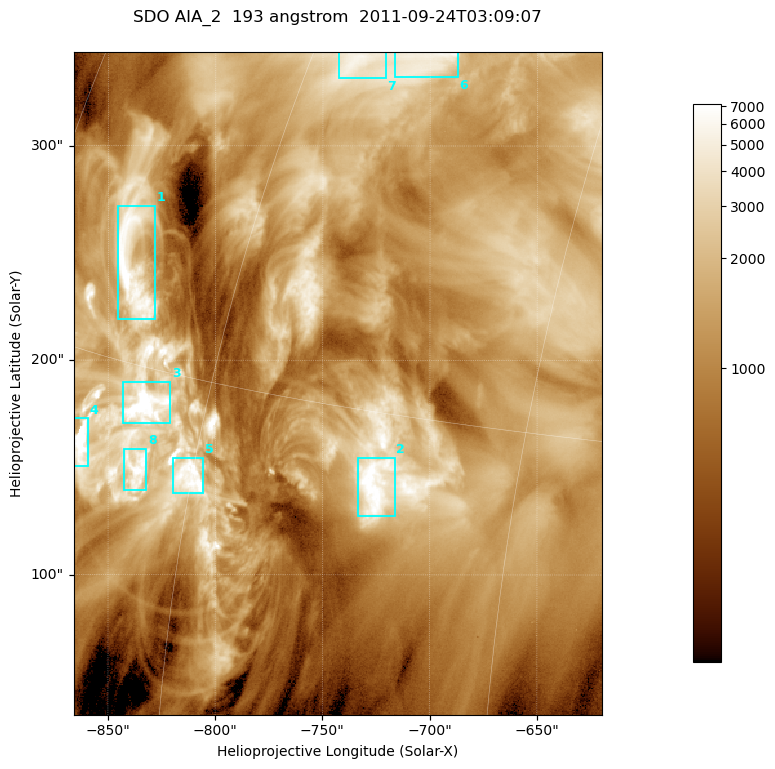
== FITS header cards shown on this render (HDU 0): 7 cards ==
TELESCOP= 'SDO     '           /
INSTRUME= 'AIA_2   '           /
WAVELNTH=                  193 /
WAVEUNIT= 'angstrom'           /
DATE-OBS= '2011-09-24T03:09:07.84' /
CTYPE1  = 'HPLN-TAN'           /
CTYPE2  = 'HPLT-TAN'           /

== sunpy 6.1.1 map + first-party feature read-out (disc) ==
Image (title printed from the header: SDO AIA_2  193 angstrom  2011-09-24T03:09:07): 410 x 514 px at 0.601 arcsec/px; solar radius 956 arcsec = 1592 px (partial field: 2.6% of the solar disc is inside the frame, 100% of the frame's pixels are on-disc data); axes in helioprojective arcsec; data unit not stated in the header (colour bar unlabelled)
Pointing: header CRPIX1/2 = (2043.81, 2047.21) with CRVAL1/2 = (0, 0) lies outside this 410 x 514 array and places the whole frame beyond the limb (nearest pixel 1.41 R_sun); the SolarSoft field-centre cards XCEN/YCEN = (-742.9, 189.2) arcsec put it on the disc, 1316 arcsec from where CRPIX/CRVAL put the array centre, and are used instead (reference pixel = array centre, CRVAL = XCEN/YCEN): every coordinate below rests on XCEN/YCEN
Orientation: roll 0.0565 deg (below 1 deg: not rotated)
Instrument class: DISC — disc imager (sunpy class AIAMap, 193 A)
Bright regions (active regions / flare kernels): reference = the on-disc median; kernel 3 px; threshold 5 sigma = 3422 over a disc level ~1209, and >= 1.15x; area >= 210 px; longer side >= 5 px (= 3 arcsec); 8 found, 8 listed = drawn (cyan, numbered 1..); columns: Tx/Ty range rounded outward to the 2 arcsec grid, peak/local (2 s.f.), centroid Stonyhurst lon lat
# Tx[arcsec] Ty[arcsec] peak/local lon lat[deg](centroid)
1 -846..-828 218..272 7.7 -67 +18
2 -734..-716 126..156 7 -51 +13
3 -844..-820 170..190 10 -64 +14
4 -866..-858 150..174 14 -67 +12
5 -820..-806 138..156 7.7 -60 +12
6 -718..-686 332..344 5.5 -54 +25
7 -744..-720 330..344 4.9 -57 +25
8 -844..-832 138..160 6.7 -63 +12